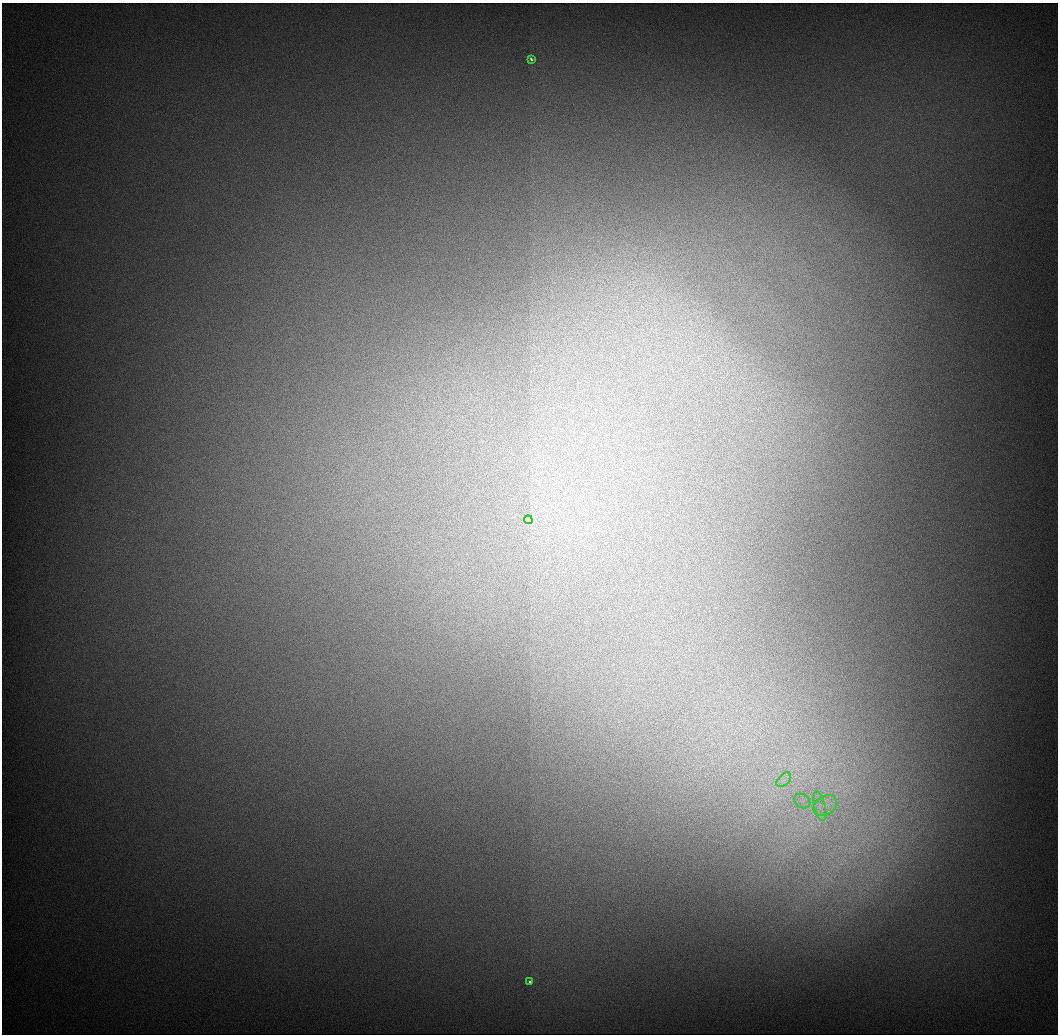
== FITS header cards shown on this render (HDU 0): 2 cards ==
NAXIS1  =                 1056 / Length of Axis 1 (Serial)
NAXIS2  =                 1032 / Length of Axis 2 (Parallel)

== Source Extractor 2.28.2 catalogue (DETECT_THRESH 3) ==
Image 1056 x 1032 px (HDU 0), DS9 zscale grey, 1 PNG px = 1 image px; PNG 1060 x 1036 px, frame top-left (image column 1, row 1032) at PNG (2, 3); each listed source drawn as its Kron ellipse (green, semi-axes under 4 px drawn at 4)
Background 561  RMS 6.6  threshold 19.8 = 3 sigma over >= 5 px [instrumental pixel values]
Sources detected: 7; all 7 listed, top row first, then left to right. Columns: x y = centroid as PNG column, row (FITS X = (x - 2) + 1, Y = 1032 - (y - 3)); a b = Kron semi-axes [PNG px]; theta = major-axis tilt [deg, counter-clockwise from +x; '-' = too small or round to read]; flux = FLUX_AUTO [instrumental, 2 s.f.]
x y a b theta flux
531 59 4 3 - 880
528 520 4 3 - 24000
784 780 9 5 44 2300
802 801 8 6 -33 2500
820 806 15 5 -77 3800
825 806 13 9 35 5200
530 982 3 3 - 1100